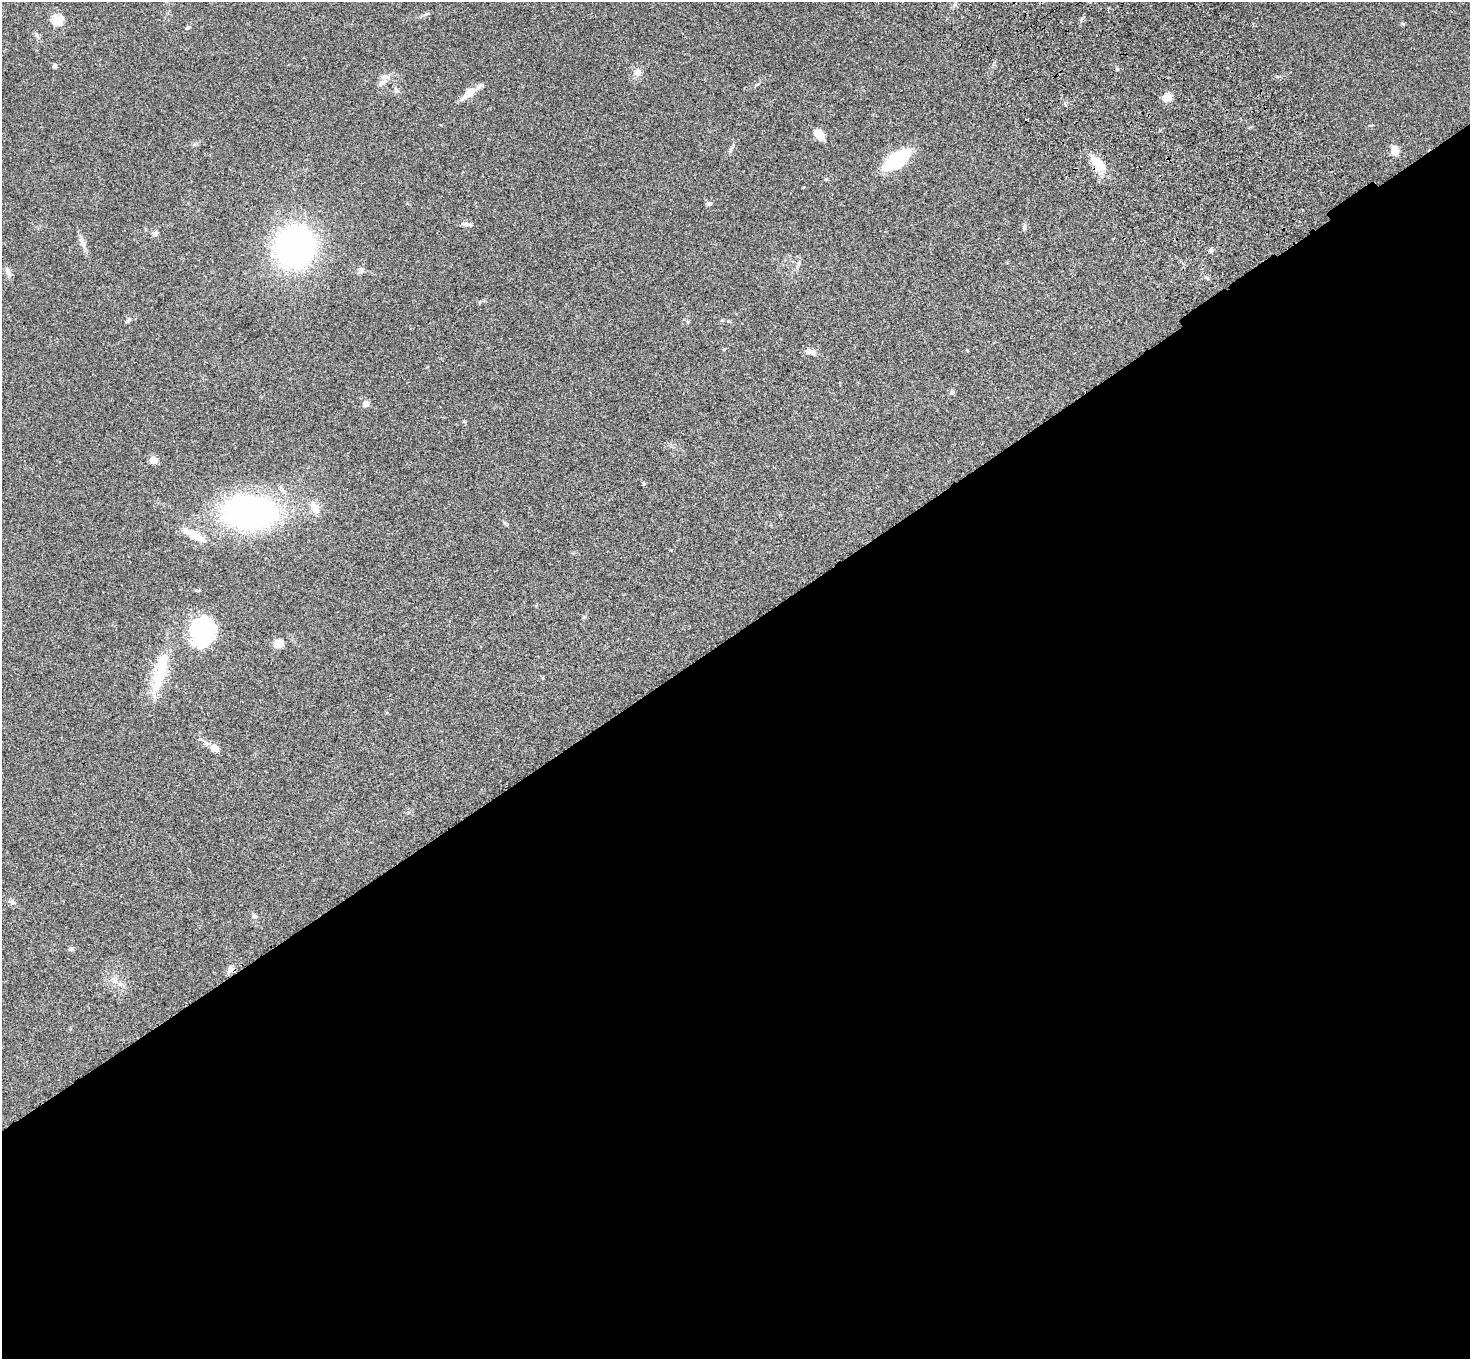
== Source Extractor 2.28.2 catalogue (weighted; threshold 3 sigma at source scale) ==
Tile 15 of 4 x 4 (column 3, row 4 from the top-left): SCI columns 3043-4510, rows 379-1735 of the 6083 x 6047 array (HDU 1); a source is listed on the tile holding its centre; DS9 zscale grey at full resolution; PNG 1472 x 1361 px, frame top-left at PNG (2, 2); no overlay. Shown black and unused: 54% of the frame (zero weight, under 3 of 4 exposures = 6% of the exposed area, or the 3 px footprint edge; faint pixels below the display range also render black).
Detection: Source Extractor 2.28.2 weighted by HDU 2 'WHT'; one run over the whole footprint, this tile lists its part. Background 0.0472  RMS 0.0052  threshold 0.0233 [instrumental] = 3 sigma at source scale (4.5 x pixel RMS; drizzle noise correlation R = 1.50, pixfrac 1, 0.05/0.05 arcsec/px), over >= 5 px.
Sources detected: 46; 1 inside a brighter object's white glare — not listed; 1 inside a brighter listed object's ellipse — not listed separately; the other 44 listed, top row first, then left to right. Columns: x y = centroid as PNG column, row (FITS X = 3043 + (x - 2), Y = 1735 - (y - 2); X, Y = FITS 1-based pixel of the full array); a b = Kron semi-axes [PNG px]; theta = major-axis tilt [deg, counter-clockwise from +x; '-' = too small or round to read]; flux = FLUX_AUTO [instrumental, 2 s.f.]
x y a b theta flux
426 14 6 4 18 0.84
57 20 6 5 - 33
187 28 7 4 26 0.74
55 66 6 5 - 0.98
1117 69 5 4 - 0.63
637 72 8 7 - 3.2
382 82 12 7 33 2.9
396 91 8 7 - 1.5
469 92 17 10 47 5.4
1167 97 12 10 28 3.6
819 135 12 8 -50 6.2
1395 151 11 9 -83 4.4
896 160 20 9 35 51
1097 162 22 11 -51 10
709 204 6 5 - 1.4
465 224 12 6 -5 1.7
1024 228 9 5 75 1
155 233 7 7 - 1.4
82 241 14 6 -63 2.4
295 246 24 21 78 230
1211 250 7 6 - 1
361 270 9 6 -30 1.4
8 273 13 6 -62 1.8
1207 278 6 4 -19 0.69
129 320 10 3 40 0.83
724 349 5 3 - 0.45
810 352 15 7 -10 2.5
952 392 7 5 -75 0.96
366 404 5 4 - 5.7
153 460 5 5 - 12
644 484 5 4 - 0.51
315 508 16 11 -64 5
249 512 40 25 -1 180
194 535 30 9 -29 8.4
202 629 24 18 76 58
279 643 12 11 - 3.7
159 676 56 15 71 20
206 743 8 7 - 1.6
215 748 9 7 -35 4
13 902 9 5 -25 1.3
254 916 7 6 - 1.2
71 949 8 5 10 0.97
231 970 9 8 - 2.4
115 981 14 5 -39 2.4
Overlapping masked pixels (flux is a lower limit): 2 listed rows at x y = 1097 162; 231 970
Unlisted compact peaks at least as high as the median listed source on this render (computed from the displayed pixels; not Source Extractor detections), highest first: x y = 1403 24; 826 179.